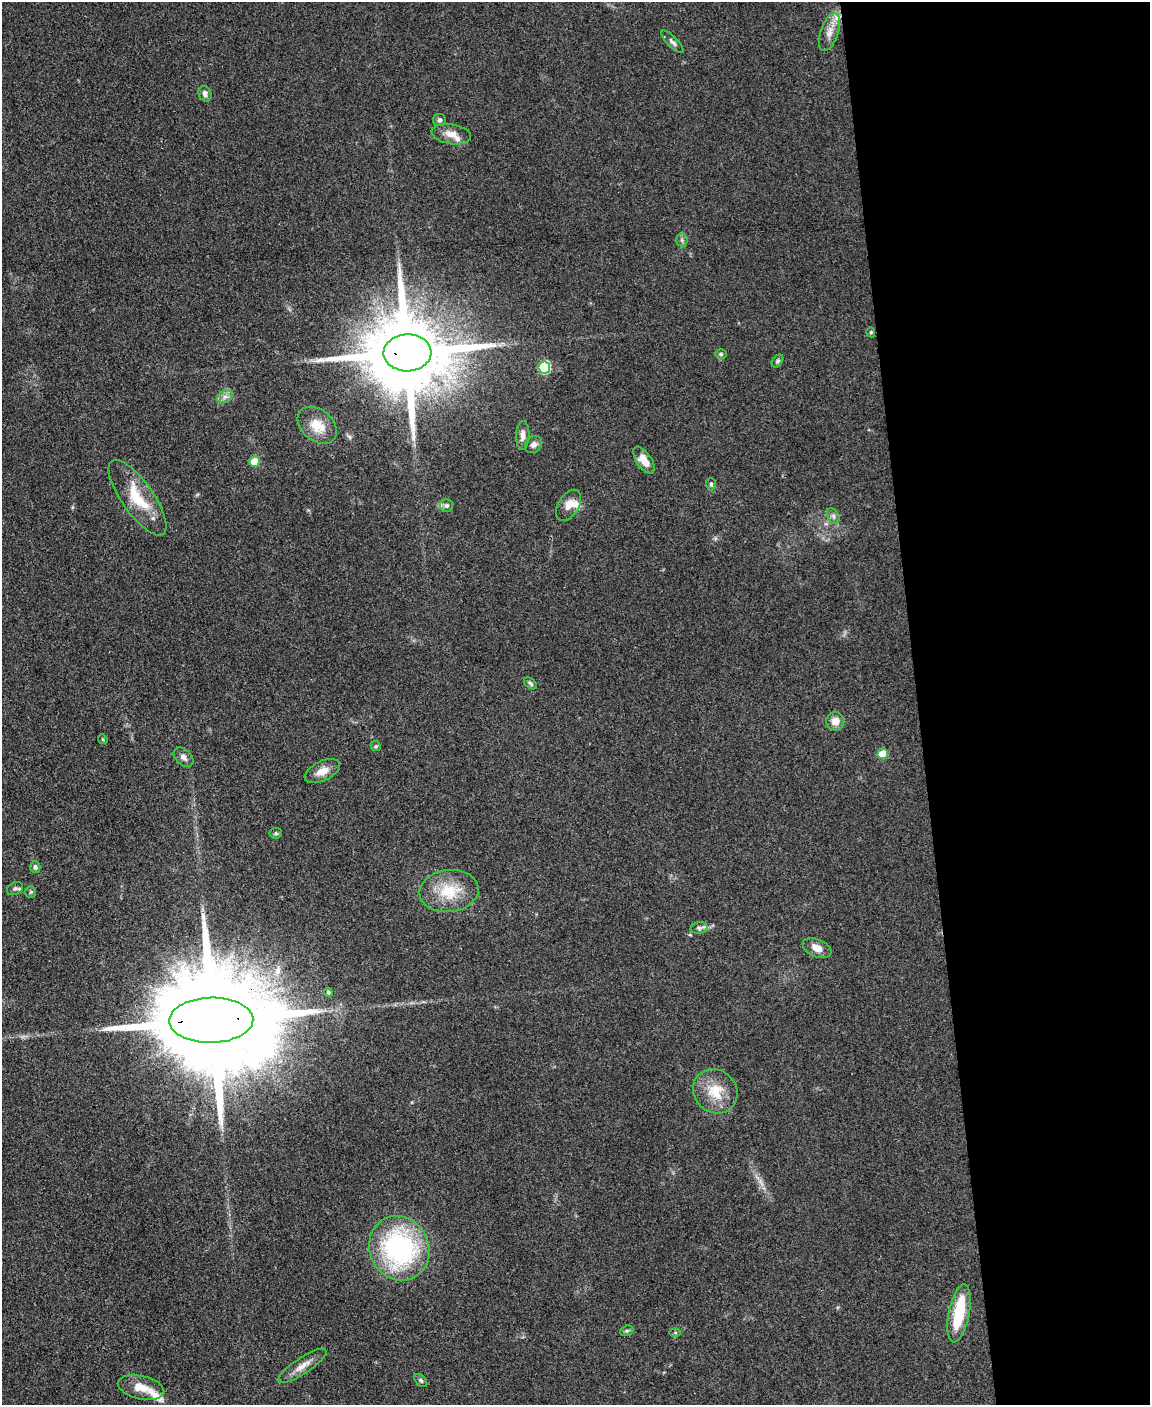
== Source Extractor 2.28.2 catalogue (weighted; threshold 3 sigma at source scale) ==
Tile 8 of 4 x 3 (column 4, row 2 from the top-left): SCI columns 3447-4594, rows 1640-3042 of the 4594 x 4573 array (HDU 1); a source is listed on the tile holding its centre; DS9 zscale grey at full resolution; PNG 1152 x 1407 px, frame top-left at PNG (2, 2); each listed source drawn as its Kron ellipse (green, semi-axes under 4 px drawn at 4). Shown black and unused: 20% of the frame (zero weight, under 3 of 4 exposures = <1% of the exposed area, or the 3 px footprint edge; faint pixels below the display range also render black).
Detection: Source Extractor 2.28.2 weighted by HDU 2 'WHT'; one run over the whole footprint, this tile lists its part. Background 0.107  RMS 0.0063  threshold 0.0282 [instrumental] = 3 sigma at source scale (4.5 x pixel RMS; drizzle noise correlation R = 1.50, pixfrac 1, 0.05/0.05 arcsec/px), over >= 5 px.
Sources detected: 51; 1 inside a brighter object's white glare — neither listed nor drawn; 4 inside a brighter listed object's ellipse — not listed separately; the other 46 listed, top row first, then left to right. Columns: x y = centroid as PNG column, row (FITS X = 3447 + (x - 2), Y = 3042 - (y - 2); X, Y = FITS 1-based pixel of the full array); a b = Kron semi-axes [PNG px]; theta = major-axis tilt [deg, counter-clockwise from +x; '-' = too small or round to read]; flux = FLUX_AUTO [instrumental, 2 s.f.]
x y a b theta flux
830 32 20 9 71 6.1
672 42 15 5 -46 2.3
205 94 8 6 -66 2.6
439 120 6 6 - 1.6
451 134 20 10 -9 6.5
682 240 6 6 - 1.4
871 332 5 4 - 0.84
407 353 24 18 2 11000
721 354 6 5 - 0.95
777 361 7 5 53 1.2
544 367 6 6 - 65
225 397 8 6 30 2.5
317 425 22 15 -41 13
523 436 14 6 87 3.7
534 445 9 7 43 2.7
644 460 15 7 -56 8.2
254 462 5 5 - 17
711 484 6 5 - 1.2
137 498 45 15 -55 24
569 505 17 10 58 6.6
446 506 6 6 - 1.9
833 516 8 5 -61 1.8
530 683 7 5 -40 1.5
835 721 9 9 - 5.7
103 739 5 4 - 0.79
376 746 5 4 - 0.9
883 754 5 5 - 15
184 757 11 7 -42 2.9
322 771 19 10 25 6.7
276 833 6 5 - 0.99
35 867 6 5 - 1.6
15 888 8 6 28 1.6
449 891 29 21 6 22
31 892 5 5 - 0.97
699 928 8 5 8 1.8
817 948 15 8 -23 5.9
328 992 4 4 - 1.2
211 1020 42 22 1 28000
715 1091 23 21 -44 17
399 1248 33 29 -63 110
959 1313 29 10 79 32
627 1331 7 5 19 1.1
675 1333 6 4 1 0.85
302 1366 28 8 34 6.7
421 1380 7 5 -49 1.3
141 1388 24 11 -13 10
Overlapping masked pixels (flux is a lower limit): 2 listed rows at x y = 407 353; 211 1020